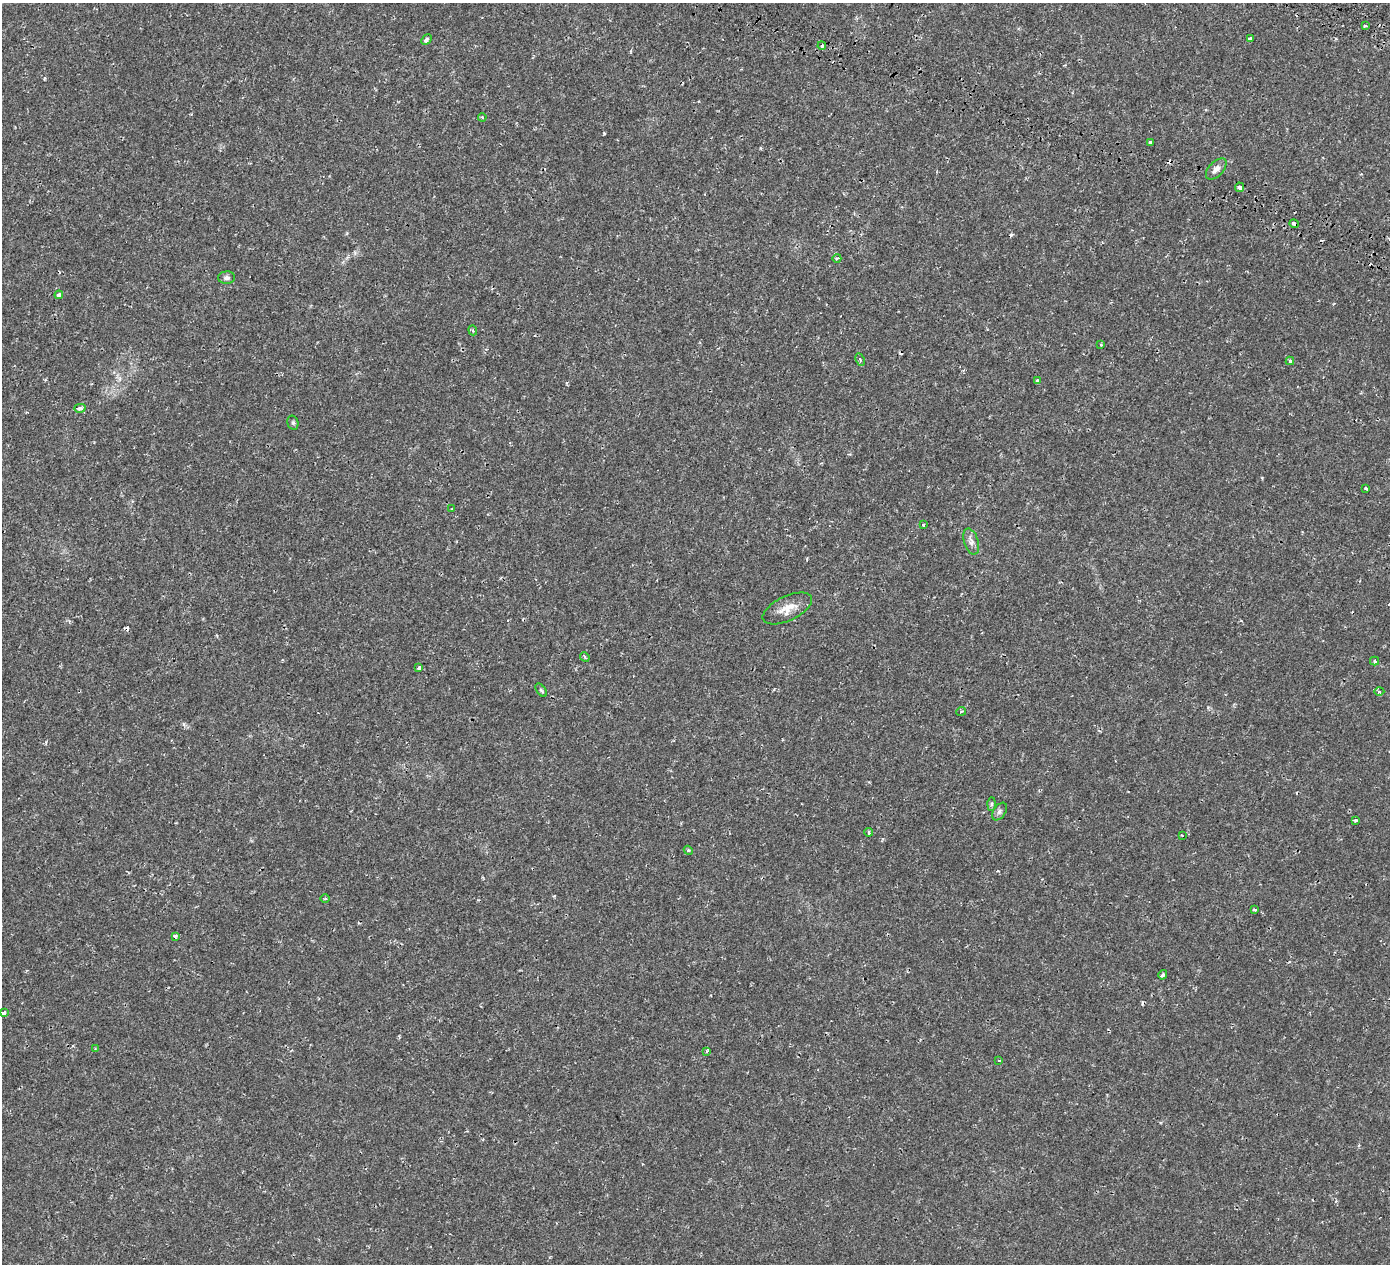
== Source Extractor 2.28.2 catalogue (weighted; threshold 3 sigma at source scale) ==
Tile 10 of 4 x 4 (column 2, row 3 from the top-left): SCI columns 1707-3094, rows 1915-3176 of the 6180 x 6285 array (HDU 1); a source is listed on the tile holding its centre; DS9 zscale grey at full resolution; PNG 1392 x 1266 px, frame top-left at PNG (2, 3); each listed source drawn as its Kron ellipse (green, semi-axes under 4 px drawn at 4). Shown black and unused: <1% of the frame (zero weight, under 2 of 3 exposures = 18% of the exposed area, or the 3 px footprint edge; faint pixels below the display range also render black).
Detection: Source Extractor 2.28.2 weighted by HDU 2 'WHT'; one run over the whole footprint, this tile lists its part. Background 0.00129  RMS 0.0017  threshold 0.00756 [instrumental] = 3 sigma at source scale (4.5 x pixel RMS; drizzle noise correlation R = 1.50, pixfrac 1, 0.0396/0.0396 arcsec/px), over >= 5 px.
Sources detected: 51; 7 cosmic-ray / hot-pixel residue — neither listed nor drawn; the other 44 listed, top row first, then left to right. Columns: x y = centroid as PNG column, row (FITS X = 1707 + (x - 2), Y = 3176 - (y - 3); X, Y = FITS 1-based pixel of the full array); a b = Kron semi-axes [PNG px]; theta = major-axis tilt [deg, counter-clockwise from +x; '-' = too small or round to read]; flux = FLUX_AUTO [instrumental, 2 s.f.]
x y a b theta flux
1365 26 3 3 - 0.29
426 39 6 4 46 0.36
1250 39 4 3 - 0.93
822 46 4 3 - 0.18
482 117 4 3 - 0.17
1150 142 4 3 - 0.4
1216 169 13 7 45 0.89
1239 187 5 4 - 0.51
1294 224 5 3 - 0.7
837 258 4 3 - 0.19
227 278 8 6 1 0.43
59 295 4 3 - 0.51
473 330 5 4 - 0.26
1101 345 4 3 - 0.15
860 359 6 3 -63 0.18
1290 361 4 4 - 0.34
1037 381 4 3 - 0.71
80 408 6 4 14 0.49
293 423 7 5 -75 0.29
1366 488 4 3 - 0.29
452 509 3 2 - 0.17
923 525 3 3 - 1.2
971 542 13 7 -73 0.78
787 608 27 12 25 2.3
585 657 5 4 - 0.21
1375 661 5 3 - 0.29
419 668 4 3 - 0.66
541 690 7 4 -54 0.22
1379 692 5 3 - 0.2
961 712 5 3 - 0.16
992 804 7 4 89 0.26
999 811 10 6 55 0.49
1356 820 3 3 - 0.37
869 832 4 3 - 0.29
1182 835 3 2 - 0.11
688 850 5 3 - 0.2
325 899 4 3 - 0.16
1254 910 4 3 - 0.24
175 936 3 3 - 0.56
1163 975 5 4 - 0.28
4 1013 4 3 - 0.9
95 1049 4 3 - 0.15
707 1051 4 3 - 0.27
999 1060 3 2 - 0.15
Overlapping masked pixels (flux is a lower limit): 1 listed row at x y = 1294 224